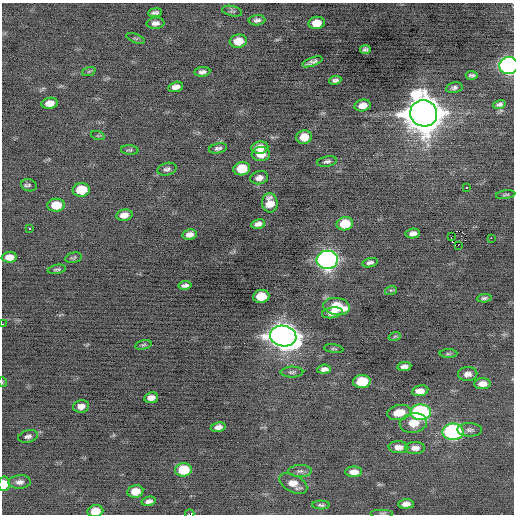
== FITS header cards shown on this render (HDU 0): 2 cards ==
NAXIS1  =                  512 / Axis length
NAXIS2  =                  512 / Axis length

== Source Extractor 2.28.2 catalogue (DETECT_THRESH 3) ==
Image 512 x 512 px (HDU 0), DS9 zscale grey, 1 PNG px = 1 image px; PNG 516 x 516 px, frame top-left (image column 1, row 512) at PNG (2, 3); each listed source drawn as its Kron ellipse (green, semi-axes under 4 px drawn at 4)
Background -0.191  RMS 0.74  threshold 2.22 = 3 sigma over >= 5 px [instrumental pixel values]
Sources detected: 94; all 94 listed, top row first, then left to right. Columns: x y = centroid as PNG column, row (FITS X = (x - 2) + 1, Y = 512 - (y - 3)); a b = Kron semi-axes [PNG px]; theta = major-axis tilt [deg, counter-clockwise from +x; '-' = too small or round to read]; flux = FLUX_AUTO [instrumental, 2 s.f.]
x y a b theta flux
232 11 10 5 -12 110
155 13 7 3 7 140
257 20 8 5 4 170
155 23 9 5 4 220
316 23 8 6 8 650
136 38 10 3 -21 72
238 41 8 6 7 770
365 49 5 4 - 110
312 62 11 3 20 180
509 66 9 8 - 15000
89 71 7 4 19 84
202 72 8 4 7 170
472 75 6 4 -5 120
335 80 6 4 10 150
176 87 7 5 15 290
454 88 8 5 11 150
50 103 8 5 9 460
499 104 6 4 15 130
362 105 8 5 12 450
424 113 14 13 - 140000
98 136 7 4 -19 64
304 137 8 6 11 650
260 147 8 6 9 530
218 148 9 5 11 150
130 150 9 4 -4 88
261 154 9 7 2 620
327 161 10 5 10 140
167 169 9 6 14 150
242 169 8 6 10 1200
259 178 9 6 14 270
29 185 8 6 -18 110
467 187 3 2 - 330
81 190 8 7 - 1300
506 195 10 3 8 82
270 203 9 7 -84 580
56 205 8 6 5 860
124 215 8 5 11 370
258 224 7 4 12 220
345 224 8 6 10 1200
29 228 3 3 - 420
413 233 7 5 8 220
190 234 7 5 11 270
451 237 2 2 - 150
491 238 2 2 - 500
458 245 2 2 - 1700
9 257 8 5 4 390
73 258 8 5 12 87
327 260 10 9 - 19000
370 263 8 4 11 170
57 269 9 4 10 110
185 285 7 4 10 160
391 290 6 4 17 74
261 296 8 6 8 1100
484 298 7 4 6 110
336 306 14 8 -8 1800
332 313 10 5 9 320
2 324 2 2 - 53
283 336 13 10 -10 54000
395 336 6 4 19 72
143 345 8 4 13 91
334 349 10 3 -8 75
448 354 9 4 0 87
404 367 7 4 10 200
324 369 7 4 5 200
292 372 11 5 1 150
468 374 9 7 2 260
2 382 5 3 - 35
362 382 9 6 4 1800
482 384 8 5 3 350
420 391 8 5 10 450
151 398 7 5 9 300
81 406 8 6 10 280
399 412 12 7 11 720
420 412 10 7 1 7500
413 423 14 9 10 750
218 427 7 5 9 250
470 430 12 6 -1 180
453 432 10 8 1 8400
28 436 10 6 15 180
398 447 10 6 -3 300
415 448 10 6 -1 280
183 470 8 6 5 1600
300 471 11 6 1 190
354 472 8 5 0 350
20 482 11 6 4 220
4 484 7 6 - 770
293 484 15 8 -28 500
135 491 8 6 10 640
149 501 7 4 11 180
406 504 7 5 4 260
321 505 9 4 -1 110
95 511 8 6 7 620
382 513 11 2 0 71
190 514 5 2 - 890
At the frame edge (FLAGS 8, measured only in part): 6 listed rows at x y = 509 66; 2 324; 2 382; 4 484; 95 511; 190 514